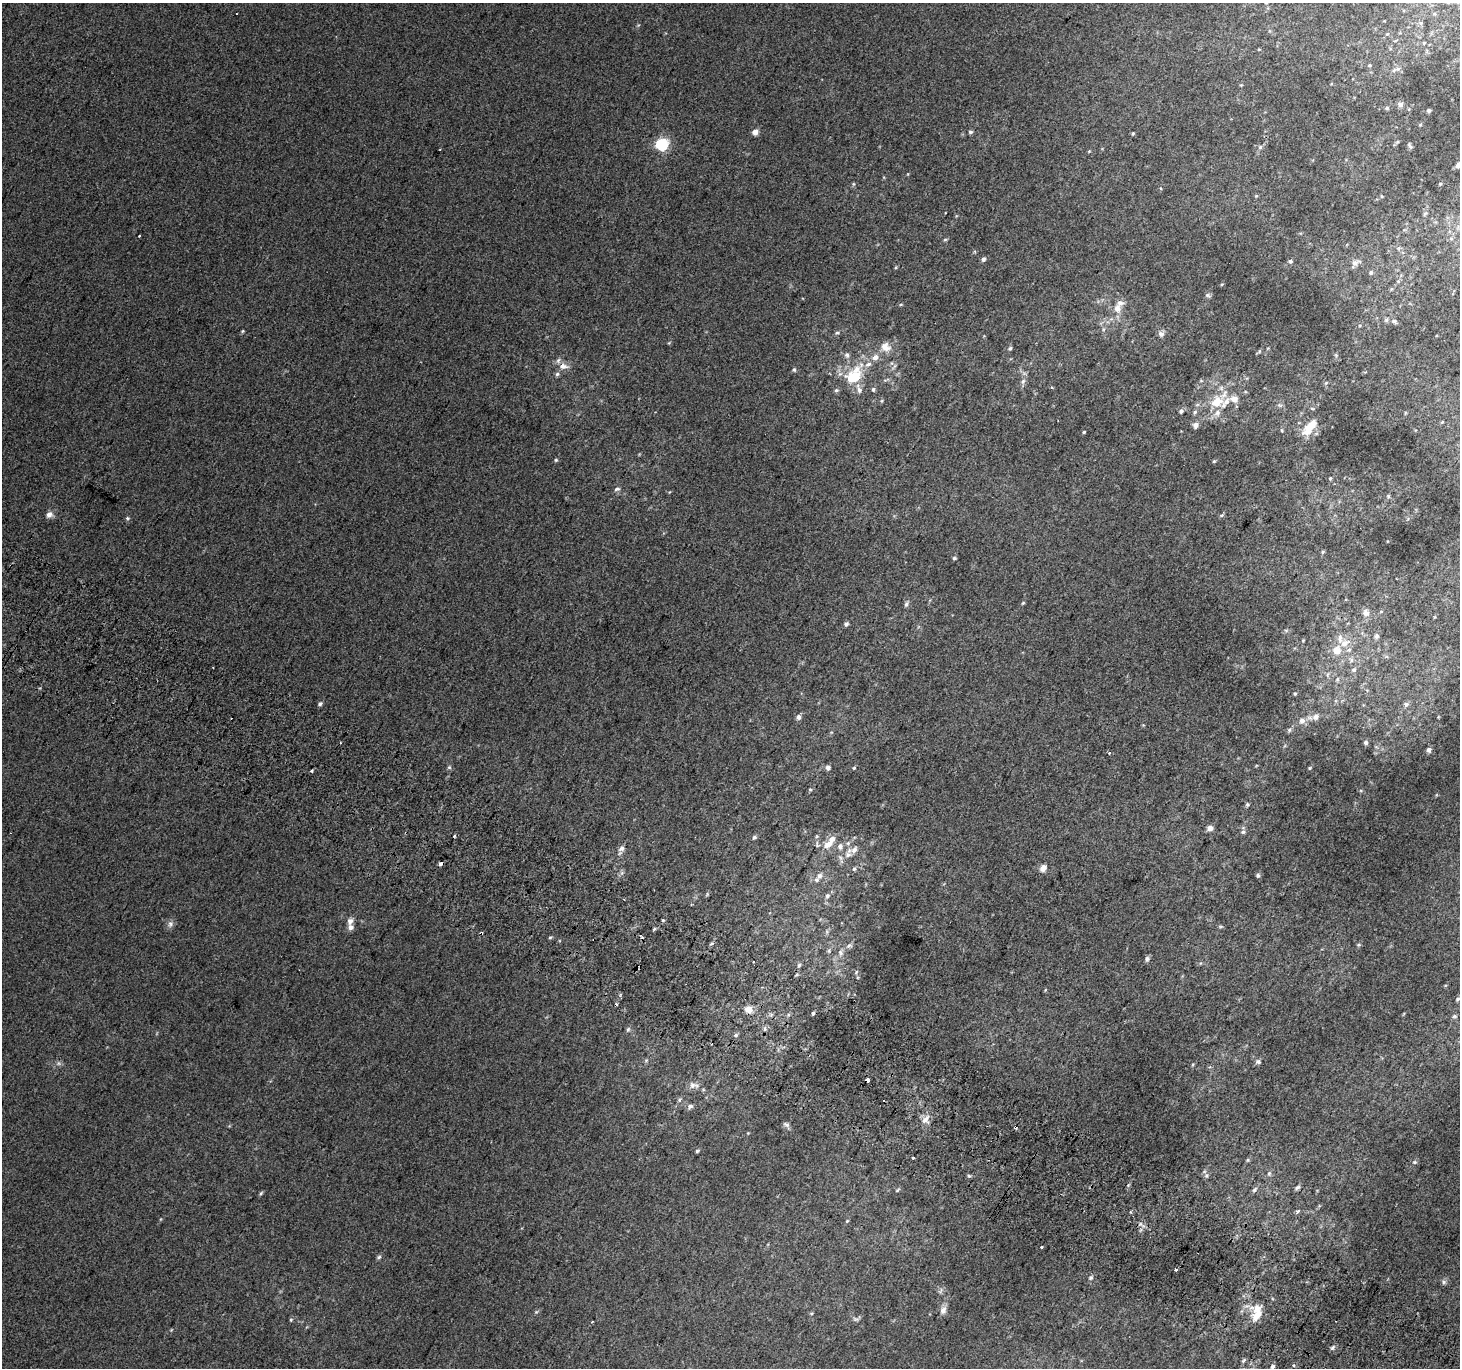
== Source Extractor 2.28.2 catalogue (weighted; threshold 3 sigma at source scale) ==
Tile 6 of 4 x 4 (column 2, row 2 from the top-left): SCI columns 1490-2947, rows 3031-4396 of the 5888 x 5996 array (HDU 1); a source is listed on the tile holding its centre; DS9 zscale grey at full resolution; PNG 1462 x 1370 px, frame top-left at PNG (2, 3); no overlay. Shown black and unused: <1% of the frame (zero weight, under 2 of 3 exposures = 2% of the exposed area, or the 3 px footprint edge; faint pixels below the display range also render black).
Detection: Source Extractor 2.28.2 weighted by HDU 2 'WHT'; one run over the whole footprint, this tile lists its part. Background 0.00704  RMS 0.007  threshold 0.0315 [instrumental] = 3 sigma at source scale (4.5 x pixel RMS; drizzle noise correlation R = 1.50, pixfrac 1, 0.0396/0.0396 arcsec/px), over >= 5 px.
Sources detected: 183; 4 cosmic-ray / hot-pixel residue — not listed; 13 inside a brighter listed object's ellipse — not listed separately; the other 166 listed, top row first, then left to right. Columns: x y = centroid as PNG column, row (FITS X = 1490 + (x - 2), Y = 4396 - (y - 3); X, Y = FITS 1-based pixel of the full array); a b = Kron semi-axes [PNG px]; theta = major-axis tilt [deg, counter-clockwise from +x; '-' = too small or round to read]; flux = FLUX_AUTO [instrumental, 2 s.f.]
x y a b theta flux
1266 3 4 4 - 0.71
1421 23 6 6 - 1.5
1424 43 6 5 - 1.1
1370 65 6 5 - 1
1398 69 9 6 19 2.7
1400 104 8 7 - 2.6
1387 108 6 5 - 1.1
1429 111 5 5 - 1.3
755 132 5 5 - 5.3
970 132 6 4 13 1.2
1133 133 4 4 - 0.72
662 144 6 6 - 72
1410 146 10 4 -64 1.3
1260 147 6 5 - 1.4
1458 165 8 6 58 2.9
853 184 6 4 71 0.73
1440 184 5 4 - 0.86
1256 196 4 4 - 0.69
1381 196 5 3 - 0.64
1425 214 8 5 53 1.4
1451 238 6 6 - 1.8
945 240 6 4 2 0.77
983 259 6 5 - 1.8
1290 261 5 4 - 1.3
1355 263 14 8 36 4.1
1371 272 6 5 - 1.5
1222 284 5 3 - 0.67
1207 295 6 6 - 1.5
901 304 5 3 - 0.66
1117 308 11 9 76 5.6
1394 321 9 6 -35 2.3
242 331 4 3 - 0.75
837 333 6 5 - 1.3
1161 334 9 7 -34 2.4
885 347 13 11 -45 7.2
1010 348 6 5 - 1.1
1259 351 6 4 89 0.73
847 355 8 6 -77 1.9
563 366 15 8 -2 5.4
794 370 5 4 - 0.97
557 374 6 5 - 1.4
853 376 30 18 49 27
1023 381 8 6 73 2.2
1326 383 6 4 45 0.92
1051 388 4 3 - 0.99
873 389 6 5 - 1.3
1234 399 11 9 -11 4.9
1217 402 19 9 46 17
1280 405 6 5 - 1.5
1181 411 6 4 72 1.4
1195 412 6 5 - 1.2
1405 413 6 3 72 0.68
1442 422 5 4 - 0.65
1195 425 5 5 - 3.8
1309 427 27 10 40 11
1282 430 5 3 - 0.7
1084 432 4 3 - 0.69
556 460 5 4 - 0.83
1214 461 6 3 44 0.77
1330 478 4 4 - 0.69
617 489 7 4 15 1.6
1388 496 5 4 - 0.83
49 515 8 7 - 3.8
1222 515 5 3 - 0.93
127 518 5 5 - 1
1323 552 6 4 88 0.86
954 558 5 4 - 0.96
1023 603 6 3 44 0.73
906 604 7 5 71 1.7
1366 613 10 8 -45 3.7
846 624 6 5 - 1.4
1376 636 7 6 - 1.9
1303 640 4 4 - 0.59
1345 643 13 8 28 6.2
1336 650 12 11 - 8
1351 660 7 4 89 1.4
1354 670 6 5 - 2
1328 674 6 4 70 1.1
1337 679 6 5 - 1.1
1295 693 5 4 - 0.94
320 704 6 4 38 1.4
1406 704 7 6 - 2.1
798 717 6 5 - 2.5
1315 717 9 8 - 3.9
1302 721 9 8 - 3.8
1289 730 6 6 - 1.3
1366 742 6 6 - 1.8
1429 750 6 5 - 2.1
1109 753 3 3 - 2.7
449 767 6 5 - 1.1
828 768 5 4 - 2.8
854 768 4 3 - 0.71
1310 768 5 4 - 0.81
312 770 3 3 - 1.3
810 789 5 3 - 0.64
1247 804 6 5 - 1.1
1210 828 7 6 - 3.2
1243 832 6 5 - 1.3
454 836 3 3 - 1.8
754 837 6 5 - 1.4
848 843 6 4 46 1.2
828 844 14 8 37 7.2
840 846 8 7 - 3.1
621 848 10 7 40 2.7
848 855 10 9 - 4.2
441 863 5 3 - 6.1
1043 868 9 7 53 3.8
854 869 5 5 - 1.2
1258 875 6 5 - 1.1
819 876 9 7 73 3.5
827 896 7 6 - 2
663 920 4 3 - 0.8
350 921 8 7 - 3.4
170 924 10 7 64 2.6
481 933 4 3 - 2.9
641 936 6 3 -46 1.9
550 937 5 3 - 0.76
711 944 5 3 - 0.94
849 946 10 6 29 2.3
829 951 6 4 -48 0.93
841 953 10 6 -77 2.6
1147 959 6 5 - 1.8
753 962 2 2 - 0.59
799 965 5 5 - 1.1
856 972 6 3 71 0.86
1458 999 7 4 28 1.3
749 1009 6 6 - 8.4
813 1013 4 3 - 1.1
1454 1016 6 5 - 1.2
765 1028 6 4 73 1.3
628 1029 7 5 62 1.3
736 1035 6 5 - 1.2
1258 1062 6 5 - 1.8
58 1063 6 4 -71 1.2
867 1080 3 3 - 11
693 1085 14 7 4 3.8
690 1106 7 6 - 2.2
925 1119 12 7 48 4.5
786 1124 10 5 -32 1.8
1015 1127 4 3 - 7.8
697 1151 4 4 - 0.92
913 1158 3 3 - 2.4
1248 1160 5 5 - 0.88
1414 1162 7 5 19 1.2
1269 1173 7 5 74 1.6
969 1176 5 4 - 0.9
1206 1176 5 5 - 1.2
1297 1187 7 5 38 1.4
897 1190 7 4 36 0.92
1254 1190 8 6 46 1.7
261 1193 6 4 46 0.99
1298 1211 3 3 - 7.5
847 1221 5 4 - 0.68
1041 1247 3 3 - 2
379 1257 7 4 27 1.3
1176 1269 3 3 - 9.4
1091 1278 8 5 39 1.5
1444 1282 6 5 - 1.4
943 1310 11 8 74 3.7
1257 1315 19 11 49 9.5
856 1319 8 4 -1 1.3
291 1320 5 4 - 0.81
592 1322 3 2 - 0.54
1332 1348 7 4 58 1.3
1243 1361 7 4 59 1.1
1272 1367 5 4 - 1.7
Overlapping masked pixels (flux is a lower limit): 4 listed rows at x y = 441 863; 481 933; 867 1080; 1015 1127
Isophote crosses this tile's border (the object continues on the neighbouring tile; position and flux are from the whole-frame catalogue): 2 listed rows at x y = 1266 3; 1458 165